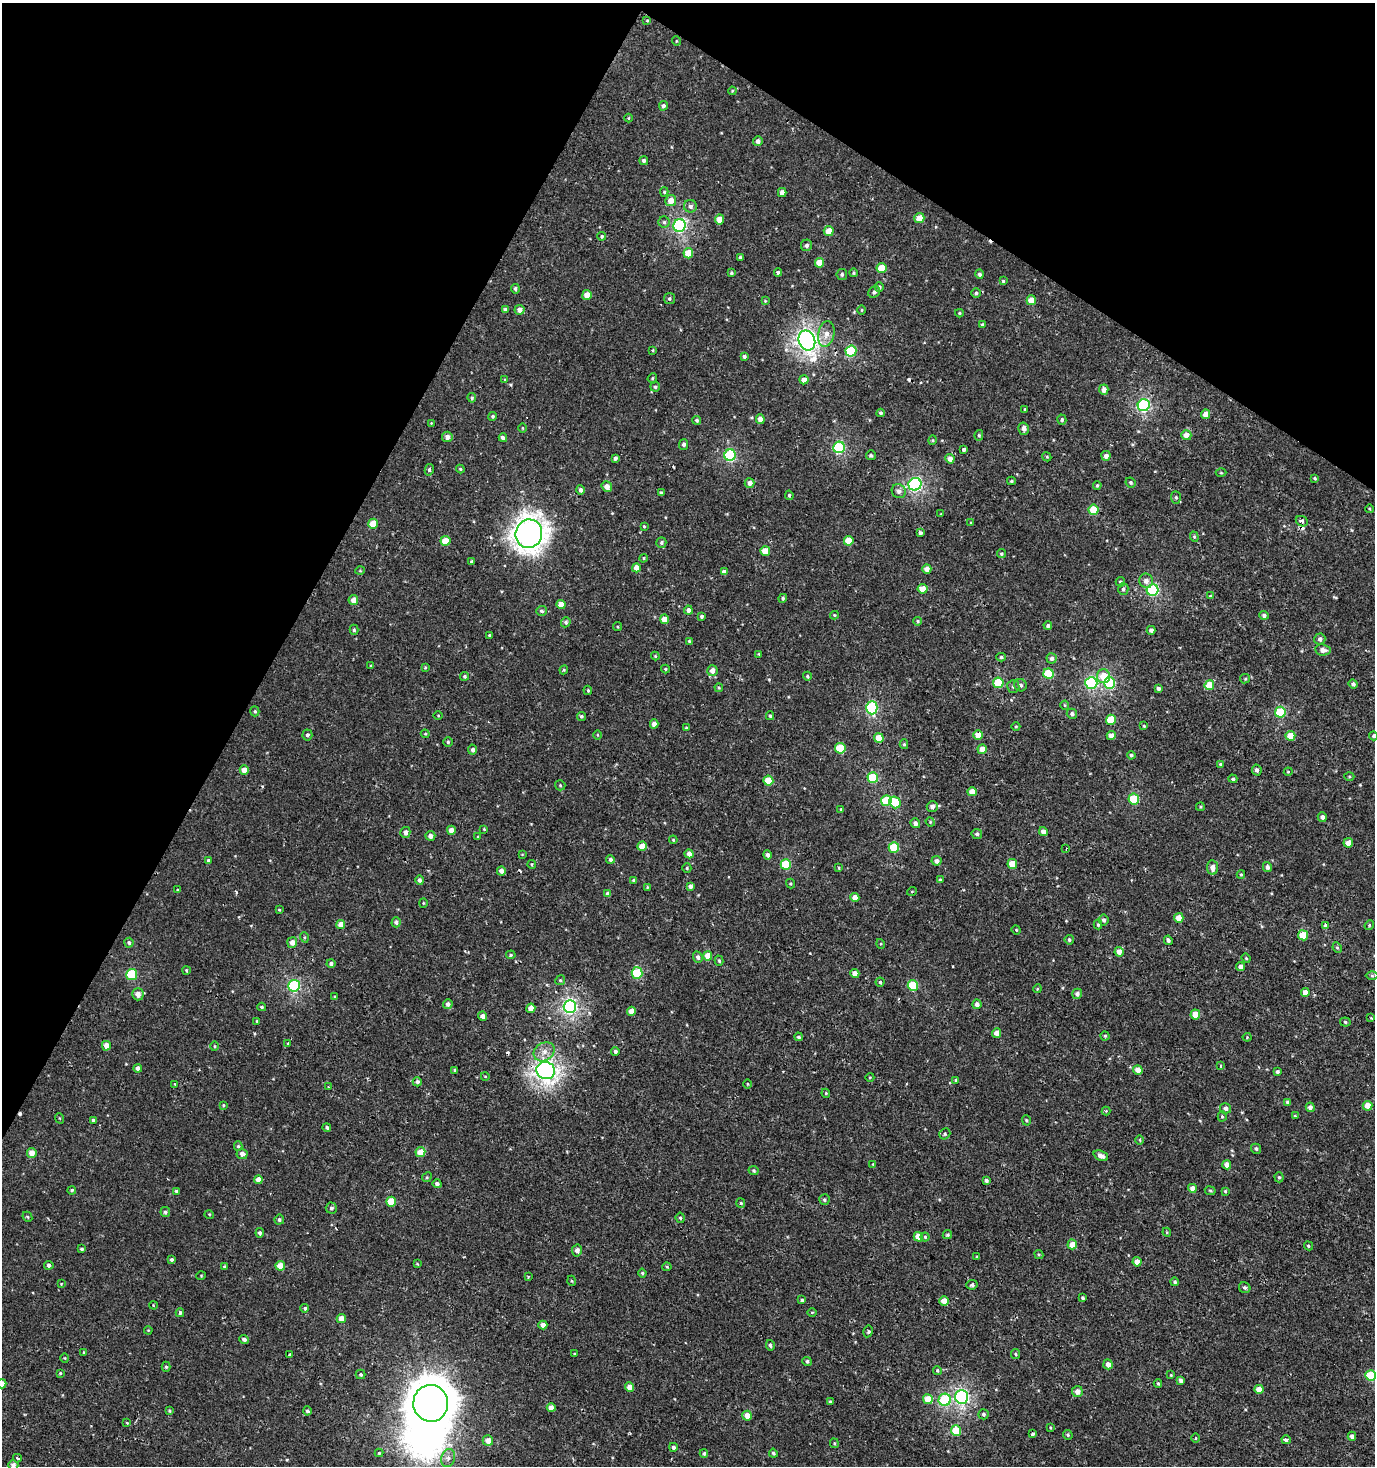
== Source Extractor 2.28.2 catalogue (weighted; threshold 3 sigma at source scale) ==
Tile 2 of 4 x 4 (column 2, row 1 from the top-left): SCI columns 1668-3040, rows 4392-5855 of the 5973 x 5886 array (HDU 1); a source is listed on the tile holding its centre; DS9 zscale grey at full resolution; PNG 1377 x 1468 px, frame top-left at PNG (2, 3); each listed source drawn as its Kron ellipse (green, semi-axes under 4 px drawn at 4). Shown black and unused: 27% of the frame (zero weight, under 2 of 3 exposures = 2% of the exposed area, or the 3 px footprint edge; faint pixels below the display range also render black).
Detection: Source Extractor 2.28.2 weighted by HDU 2 'WHT'; one run over the whole footprint, this tile lists its part. Background 6.87e-04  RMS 0.0025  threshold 0.0115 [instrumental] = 3 sigma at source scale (4.5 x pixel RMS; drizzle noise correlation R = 1.50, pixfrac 1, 0.0396/0.0396 arcsec/px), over >= 5 px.
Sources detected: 456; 1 inside a brighter object's white glare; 8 cosmic-ray / hot-pixel residue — neither listed nor drawn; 1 inside a brighter listed object's ellipse — not listed separately; the other 446 listed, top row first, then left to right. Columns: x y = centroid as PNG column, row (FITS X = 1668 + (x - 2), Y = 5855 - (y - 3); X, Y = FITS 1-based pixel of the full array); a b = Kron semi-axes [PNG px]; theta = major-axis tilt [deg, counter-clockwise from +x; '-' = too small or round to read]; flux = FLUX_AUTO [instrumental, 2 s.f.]
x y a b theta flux
647 20 4 3 - 0.21
676 41 5 3 - 0.22
732 91 4 3 - 0.23
663 106 4 4 - 0.74
629 118 4 3 - 0.23
758 141 5 5 - 0.97
644 161 4 4 - 0.59
664 192 4 4 - 0.29
782 192 4 4 - 1.6
671 200 5 5 - 2.4
690 206 6 6 - 0.77
919 218 5 5 - 3
719 219 5 4 - 2.5
664 222 5 5 - 0.48
680 225 6 6 - 37
829 231 5 5 - 3
602 236 4 4 - 0.36
806 245 6 5 - 0.68
688 253 5 5 - 4.9
740 257 4 3 - 0.32
819 263 5 4 - 3.7
882 268 5 5 - 5.6
778 272 4 4 - 0.51
731 273 3 3 - 0.4
853 273 4 3 - 0.32
842 274 5 5 - 0.56
980 274 5 4 - 0.68
1003 281 4 4 - 0.34
879 287 5 4 - 0.73
515 289 5 4 - 0.55
874 292 6 5 - 0.68
976 293 4 4 - 0.51
587 295 5 4 - 2.7
669 298 5 5 - 0.49
1031 300 5 4 - 3.3
765 301 4 4 - 0.23
505 309 4 4 - 0.6
519 310 5 5 - 1.5
862 310 4 3 - 0.22
959 313 4 3 - 0.3
982 324 4 3 - 0.35
826 334 13 8 79 2.1
807 341 10 8 -68 110
653 350 4 3 - 0.25
851 351 5 5 - 14
744 356 4 4 - 0.48
652 378 5 4 - 0.28
505 380 4 4 - 0.23
804 380 4 4 - 1.7
655 387 5 4 - 0.46
1104 390 5 4 - 1.5
472 398 5 4 - 0.36
1144 405 6 6 - 34
1025 409 3 2 - 0.22
881 413 4 4 - 0.61
1205 414 4 4 - 2.2
493 416 4 4 - 0.46
760 419 5 4 - 1.4
697 420 4 4 - 0.47
1062 420 5 4 - 0.44
431 423 3 3 - 0.15
522 428 5 3 - 0.24
1024 429 6 5 - 1.1
979 435 5 4 - 0.38
1186 435 5 5 - 1.9
447 437 5 5 - 1.2
503 438 4 3 - 0.88
933 440 5 3 - 0.24
684 444 5 4 - 0.73
839 447 6 5 - 23
964 449 4 3 - 1.1
730 455 6 5 - 24
871 455 5 5 - 0.41
1106 456 5 4 - 1.2
1047 457 5 3 - 0.26
615 458 4 3 - 0.7
950 459 5 4 - 1.5
460 469 4 4 - 0.31
429 470 6 4 78 0.49
1221 473 5 3 - 0.27
1315 478 4 3 - 0.32
1011 481 4 4 - 0.3
1130 482 5 4 - 0.44
749 483 5 5 - 1.4
915 484 6 6 - 41
1097 485 4 3 - 0.31
607 487 5 5 - 1.8
581 490 4 4 - 0.87
899 491 7 6 - 1.2
661 493 4 3 - 0.44
789 495 5 4 - 0.39
1176 497 6 5 - 0.42
1370 509 4 3 - 0.22
1094 510 5 5 - 7.3
941 514 3 3 - 0.18
1302 521 6 5 - 0.7
971 523 4 4 - 0.26
373 524 5 4 - 5.1
644 526 4 4 - 0.29
920 533 4 3 - 1.1
529 534 14 13 - 230
1194 537 5 4 - 0.33
445 541 5 5 - 3.6
849 541 5 5 - 4.7
661 543 5 5 - 0.53
765 551 5 4 - 3.8
1001 554 4 4 - 0.39
644 558 4 3 - 0.27
472 562 4 3 - 0.52
636 568 4 4 - 2.2
927 569 4 4 - 1.6
360 571 5 3 - 0.23
724 572 4 4 - 1
1146 581 7 6 - 1.4
1120 582 5 4 - 0.38
922 589 5 4 - 3
1123 589 6 5 - 0.58
1152 590 6 6 - 25
1211 596 4 3 - 0.37
783 598 5 4 - 0.48
353 600 5 4 - 2
561 604 4 4 - 2.6
688 610 4 4 - 1.2
541 611 5 5 - 0.61
834 615 4 4 - 0.27
1264 615 4 4 - 0.76
702 616 4 4 - 0.51
664 619 5 4 - 2.5
918 621 4 3 - 0.31
566 622 5 4 - 0.49
1048 625 4 4 - 0.54
617 627 4 3 - 0.24
354 630 5 4 - 0.44
1151 630 4 4 - 0.92
489 635 3 2 - 0.24
1320 639 5 5 - 0.86
689 641 4 4 - 0.33
1323 650 8 5 -5 1.4
759 654 3 3 - 0.25
655 656 4 4 - 0.27
1001 657 4 4 - 0.39
1052 658 5 5 - 0.89
371 666 3 3 - 0.26
425 668 4 3 - 0.27
665 669 4 3 - 0.3
564 670 4 4 - 0.31
712 671 5 5 - 1.7
1048 674 5 5 - 10
465 676 4 4 - 0.38
807 676 4 4 - 0.43
1103 676 7 6 - 4.6
1245 679 5 4 - 0.28
998 683 5 5 - 11
1091 683 6 6 - 27
1110 683 6 5 - 16
1353 684 4 4 - 0.62
1020 685 6 6 - 0.93
1209 685 5 5 - 5.2
1013 686 6 6 - 0.62
719 688 4 4 - 0.27
1158 688 4 4 - 0.69
588 690 5 4 - 0.34
1065 705 4 4 - 0.25
872 708 6 5 - 26
255 711 5 4 - 0.41
1280 712 5 5 - 14
1072 714 5 5 - 0.78
438 715 5 3 - 0.23
581 716 5 4 - 0.45
770 716 4 4 - 0.38
1111 720 5 5 - 6.4
654 724 4 4 - 1.7
1144 726 4 3 - 0.26
1016 727 4 3 - 0.21
686 728 4 4 - 0.31
425 734 4 4 - 0.29
307 735 5 5 - 0.59
598 735 5 3 - 0.23
978 735 5 5 - 3.3
1111 735 4 4 - 1.6
1290 736 5 5 - 3.9
1374 736 4 4 - 0.46
879 738 5 4 - 4
448 742 5 5 - 0.43
904 744 5 4 - 0.35
840 748 5 5 - 9.3
982 749 4 4 - 2.4
473 750 5 4 - 0.71
1131 755 4 4 - 0.48
1221 764 4 4 - 0.53
244 770 5 4 - 1.9
1257 770 5 5 - 0.75
1288 772 4 4 - 0.37
1349 776 5 3 - 0.28
873 778 5 5 - 13
1233 779 4 4 - 0.45
768 781 5 5 - 6.9
560 785 5 5 - 0.33
972 792 4 4 - 2.6
1134 799 5 5 - 13
886 801 5 5 - 9.4
895 802 6 5 - 7.1
932 806 5 5 - 1.2
1200 807 4 3 - 0.3
841 809 4 4 - 0.27
1322 817 5 4 - 0.84
930 822 5 4 - 0.28
915 823 5 4 - 1
484 829 4 4 - 0.19
451 830 4 4 - 2.1
405 832 5 5 - 1.3
1043 832 4 4 - 1.6
977 834 5 5 - 0.62
430 836 5 5 - 1.3
478 836 4 2 - 0.16
673 840 4 3 - 0.26
1348 843 5 4 - 2.5
642 846 4 4 - 3.4
894 848 5 5 - 9
1066 848 3 2 - 0.25
522 854 4 2 - 0.18
689 854 4 4 - 1.6
768 855 5 4 - 0.87
610 859 4 4 - 0.71
208 861 4 4 - 0.51
937 861 5 4 - 1.1
532 864 4 4 - 0.31
786 864 5 5 - 10
1012 864 5 5 - 4.1
1267 867 5 4 - 0.77
687 868 4 4 - 0.32
839 868 4 3 - 0.25
1212 868 7 5 -83 1.5
501 871 4 4 - 1.3
1241 874 4 4 - 0.28
940 879 4 3 - 0.28
420 880 4 4 - 0.68
634 881 4 3 - 0.58
790 884 5 4 - 0.31
690 886 4 4 - 0.97
647 887 4 3 - 0.24
177 890 3 3 - 0.23
912 891 5 3 - 0.23
608 894 4 4 - 1.2
855 897 4 4 - 1.7
423 903 4 4 - 0.25
279 910 3 3 - 0.24
1179 918 5 4 - 2.6
1104 920 5 5 - 0.67
396 922 5 4 - 0.7
341 924 4 4 - 2.3
1098 925 5 4 - 0.36
1325 925 3 3 - 1
1369 925 5 4 - 0.3
1016 930 5 4 - 0.25
1303 935 5 5 - 5.8
304 937 5 3 - 0.28
1069 940 5 4 - 0.45
1168 940 5 4 - 0.79
292 942 5 5 - 1.4
129 943 5 4 - 0.51
881 944 5 3 - 0.26
1337 948 5 4 - 0.37
1119 952 5 4 - 1.6
511 955 5 4 - 0.35
708 956 5 4 - 3.3
698 957 5 4 - 0.73
1246 958 5 4 - 0.29
719 961 5 4 - 0.33
331 963 4 4 - 0.69
1241 967 4 4 - 1.1
186 970 4 3 - 0.29
637 973 6 5 - 12
855 973 4 4 - 1.9
132 974 5 5 - 13
1372 976 6 4 -1 0.37
560 980 5 4 - 0.36
880 982 4 4 - 0.45
913 985 5 5 - 11
294 986 6 6 - 30
1037 989 4 3 - 0.22
1305 992 4 4 - 1.8
138 994 6 5 - 1.7
1077 994 5 5 - 0.92
335 997 4 3 - 0.33
448 1004 5 5 - 0.88
977 1004 5 4 - 1
570 1006 6 6 - 57
262 1007 4 3 - 0.36
531 1008 5 4 - 2.1
631 1011 4 4 - 2.4
1195 1015 5 5 - 4.3
482 1016 4 4 - 1.2
1371 1018 4 3 - 0.19
257 1021 3 3 - 0.29
1345 1022 5 4 - 0.4
997 1033 5 4 - 1.7
1105 1036 4 4 - 0.34
798 1037 4 4 - 0.48
1247 1037 4 4 - 0.23
288 1043 3 2 - 0.2
106 1046 5 4 - 2.4
214 1046 5 3 - 0.25
615 1051 4 4 - 0.66
544 1052 11 8 35 2
1221 1066 4 2 - 0.27
138 1068 4 4 - 1.1
455 1070 3 3 - 0.43
1138 1070 5 4 - 2.1
546 1071 9 8 - 110
1277 1072 3 3 - 0.48
485 1076 4 3 - 0.19
870 1077 4 3 - 0.2
956 1080 4 4 - 0.29
417 1082 5 4 - 0.69
175 1084 4 3 - 0.28
747 1084 5 3 - 0.22
328 1087 3 2 - 0.2
826 1093 4 4 - 0.24
1287 1102 4 3 - 0.5
223 1105 4 3 - 0.25
1367 1106 5 5 - 3.1
1310 1107 5 4 - 1
1225 1108 5 5 - 1.1
1106 1111 4 4 - 0.23
1222 1116 5 4 - 0.32
1295 1116 4 3 - 0.25
59 1118 5 3 - 0.21
93 1120 3 3 - 0.69
1026 1120 5 4 - 0.33
327 1127 4 4 - 0.55
945 1134 6 5 - 0.37
1140 1140 5 3 - 0.28
238 1146 5 4 - 0.38
1256 1149 5 4 - 0.49
420 1152 5 5 - 3.5
32 1153 5 4 - 2.4
242 1154 5 5 - 1.3
1101 1156 7 4 -23 1.4
873 1164 4 4 - 0.23
1227 1165 5 4 - 1.7
754 1170 5 4 - 0.37
427 1177 5 4 - 0.31
1279 1177 5 4 - 0.38
259 1180 4 4 - 2.2
986 1180 4 4 - 0.54
437 1184 4 4 - 0.84
1192 1188 4 4 - 1.7
72 1190 4 4 - 0.38
176 1191 4 3 - 0.41
1210 1191 5 4 - 0.37
1225 1191 4 4 - 0.32
824 1200 5 5 - 0.46
391 1202 5 5 - 5.6
741 1203 5 4 - 0.34
331 1208 5 5 - 0.56
165 1212 5 5 - 0.58
209 1214 5 3 - 0.22
27 1217 5 3 - 0.28
680 1218 5 4 - 0.44
279 1220 5 4 - 0.5
1167 1232 4 4 - 0.26
260 1233 4 4 - 0.66
947 1235 5 4 - 0.45
918 1237 5 4 - 2.8
925 1237 4 4 - 0.31
1072 1244 5 5 - 3
1308 1246 5 4 - 0.38
81 1249 3 3 - 0.43
577 1250 6 5 - 1.1
1039 1254 5 4 - 0.32
977 1257 3 3 - 0.26
172 1260 4 4 - 0.52
1137 1262 4 4 - 2.3
417 1264 4 4 - 0.25
49 1265 4 4 - 0.8
280 1266 5 4 - 3.3
225 1267 4 3 - 0.44
667 1267 4 4 - 0.3
642 1273 4 4 - 0.37
201 1276 5 3 - 0.19
528 1277 3 3 - 0.3
572 1281 5 3 - 0.25
1175 1282 4 4 - 0.49
61 1284 3 2 - 0.17
972 1285 5 4 - 0.63
1245 1288 6 5 - 0.56
1083 1298 4 3 - 0.43
802 1300 4 4 - 0.45
944 1301 5 4 - 2.8
153 1305 4 2 - 0.16
305 1308 4 4 - 0.47
812 1312 5 3 - 0.24
180 1313 4 3 - 0.43
341 1318 5 4 - 2.5
543 1325 4 4 - 1.5
148 1330 4 3 - 0.21
868 1331 6 4 78 0.42
244 1339 5 4 - 0.79
770 1345 5 4 - 0.57
84 1352 3 3 - 0.22
289 1354 4 2 - 0.4
575 1354 3 3 - 0.23
1015 1354 5 4 - 0.37
65 1358 5 3 - 0.22
807 1361 5 4 - 0.53
1108 1364 5 4 - 1.7
166 1367 5 4 - 0.35
937 1370 4 4 - 0.33
60 1373 4 4 - 0.27
361 1374 5 4 - 0.46
1171 1375 3 3 - 0.22
1371 1375 5 5 - 11
1181 1380 4 4 - 0.84
2 1384 5 4 - 3.4
1158 1384 4 3 - 0.38
629 1387 5 4 - 1.9
1259 1389 4 4 - 2.8
1077 1391 5 5 - 1.6
962 1397 7 6 - 48
928 1399 5 5 - 4.6
945 1400 6 6 - 15
830 1402 4 3 - 0.26
431 1403 18 17 - 810
551 1408 4 4 - 1.8
170 1411 4 4 - 0.34
307 1411 4 4 - 0.6
983 1414 5 5 - 0.49
747 1416 5 4 - 2.5
127 1423 4 3 - 0.24
1050 1427 4 3 - 0.26
956 1431 5 5 - 7.5
1032 1434 3 3 - 2.9
1068 1435 5 4 - 0.42
1352 1436 4 4 - 1.1
1196 1438 5 3 - 0.22
1286 1440 4 3 - 0.88
488 1441 5 5 - 1.9
834 1443 5 4 - 0.31
673 1447 4 4 - 0.73
379 1453 4 4 - 0.26
704 1453 4 4 - 0.48
773 1453 4 3 - 0.44
17 1458 4 3 - 0.57
448 1458 9 7 73 1.3
13 1465 5 5 - 1.1
Overlapping masked pixels (flux is a lower limit): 1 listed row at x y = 546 1071
Isophote crosses this tile's border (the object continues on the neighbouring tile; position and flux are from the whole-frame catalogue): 4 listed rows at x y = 1374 736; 1371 1375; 2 1384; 13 1465